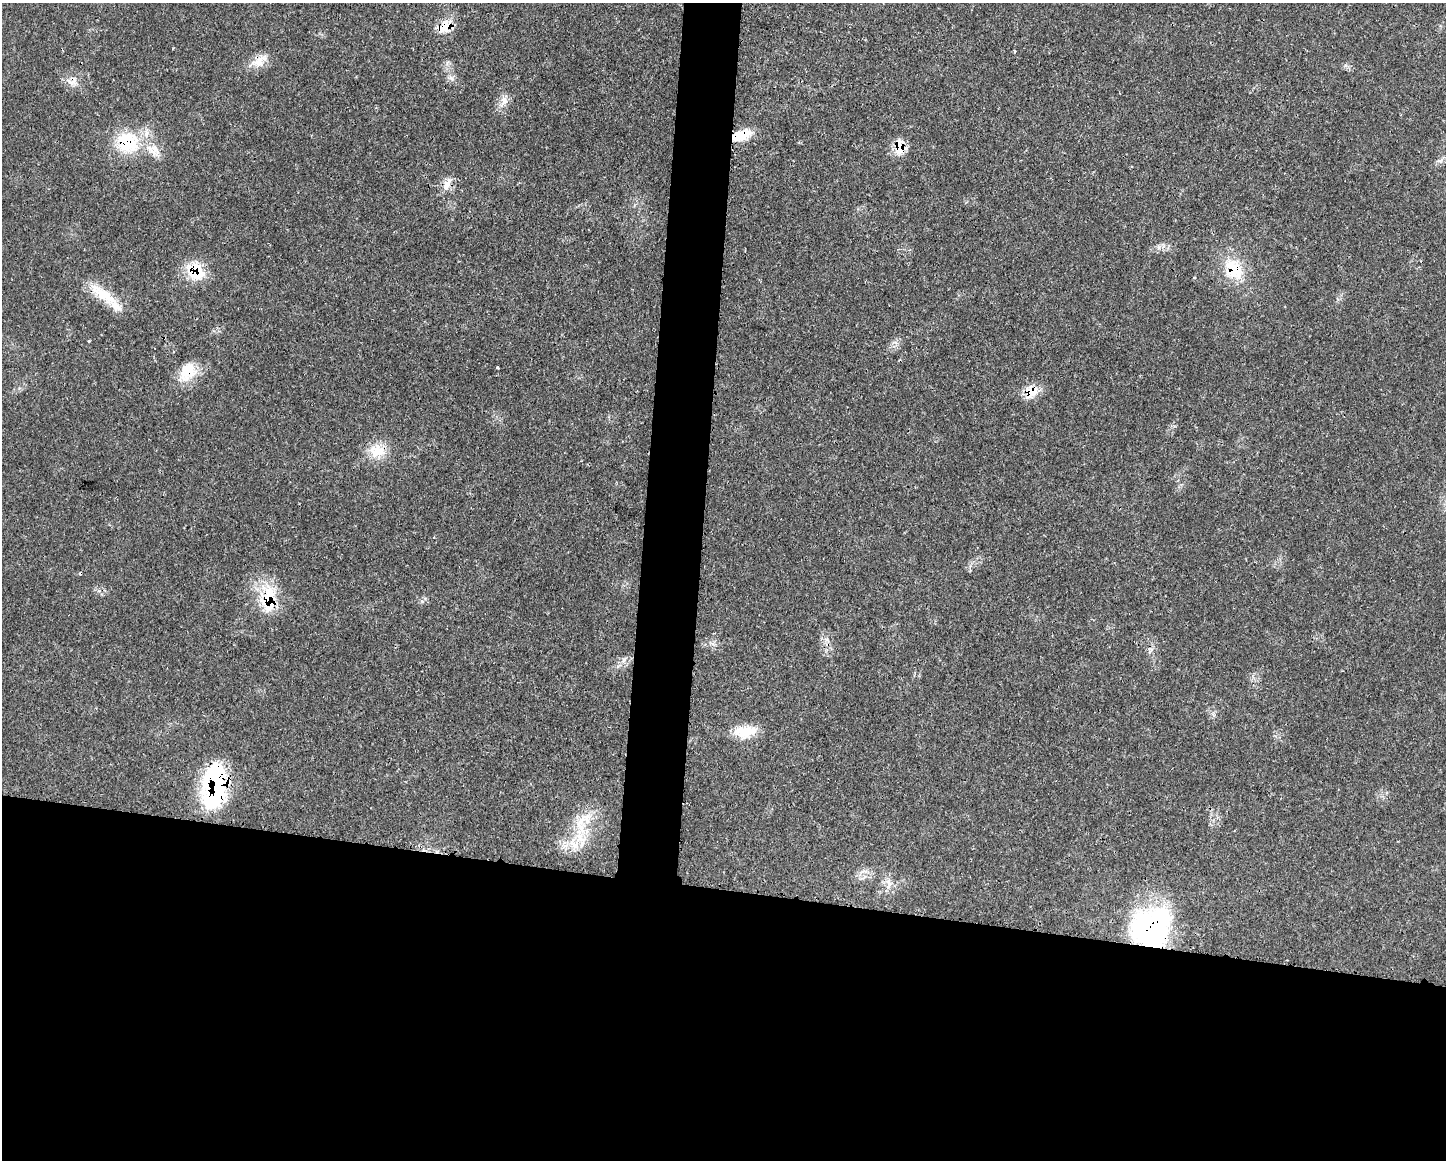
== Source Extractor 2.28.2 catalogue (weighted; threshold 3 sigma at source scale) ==
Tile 11 of 3 x 4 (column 2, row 4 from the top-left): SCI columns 1560-3003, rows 18-1175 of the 4675 x 4660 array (HDU 1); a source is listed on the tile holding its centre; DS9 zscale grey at full resolution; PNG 1448 x 1162 px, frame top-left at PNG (2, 3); no overlay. Shown black and unused: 26% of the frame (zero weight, under 3 of 4 exposures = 2% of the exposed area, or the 3 px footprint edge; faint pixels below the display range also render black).
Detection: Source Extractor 2.28.2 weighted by HDU 2 'WHT'; one run over the whole footprint, this tile lists its part. Background 0.0771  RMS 0.0035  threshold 0.0159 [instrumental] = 3 sigma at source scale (4.5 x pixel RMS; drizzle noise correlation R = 1.50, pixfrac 1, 0.05/0.05 arcsec/px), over >= 5 px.
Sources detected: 27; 1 cosmic-ray / hot-pixel residue — not listed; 2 inside a brighter listed object's ellipse — not listed separately; the other 24 listed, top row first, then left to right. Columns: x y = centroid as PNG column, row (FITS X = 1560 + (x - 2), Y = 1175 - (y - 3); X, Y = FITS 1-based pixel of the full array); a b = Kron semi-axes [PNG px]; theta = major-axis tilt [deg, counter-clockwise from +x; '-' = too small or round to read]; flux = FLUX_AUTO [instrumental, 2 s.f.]
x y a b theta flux
445 27 19 12 43 7
259 61 24 12 40 5
72 81 17 11 13 3.4
504 100 13 8 -81 2.5
741 135 23 10 18 8.9
127 142 32 28 -25 20
900 147 21 12 -88 6
1440 161 9 4 9 0.98
447 184 18 7 66 2.9
1234 269 29 22 -58 14
195 271 26 18 -37 11
104 294 47 13 -35 11
497 367 3 3 - 0.75
187 371 27 19 54 9.1
1031 392 17 13 33 6.1
377 451 21 17 5 7.8
270 603 51 17 -82 15
1150 650 12 4 58 1.2
745 732 28 14 3 8.6
215 785 47 24 83 46
581 820 20 9 55 6
574 845 22 12 87 7.4
889 885 13 4 67 1.5
1151 928 44 40 36 66
Overlapping masked pixels (flux is a lower limit): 13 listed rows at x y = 445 27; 259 61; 72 81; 741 135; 127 142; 900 147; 1234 269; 195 271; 187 371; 1031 392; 270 603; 215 785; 1151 928
Unlisted compact peaks at least as high as the median listed source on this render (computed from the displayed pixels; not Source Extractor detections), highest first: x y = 451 78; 422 601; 1345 65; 89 341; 1159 247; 865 871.